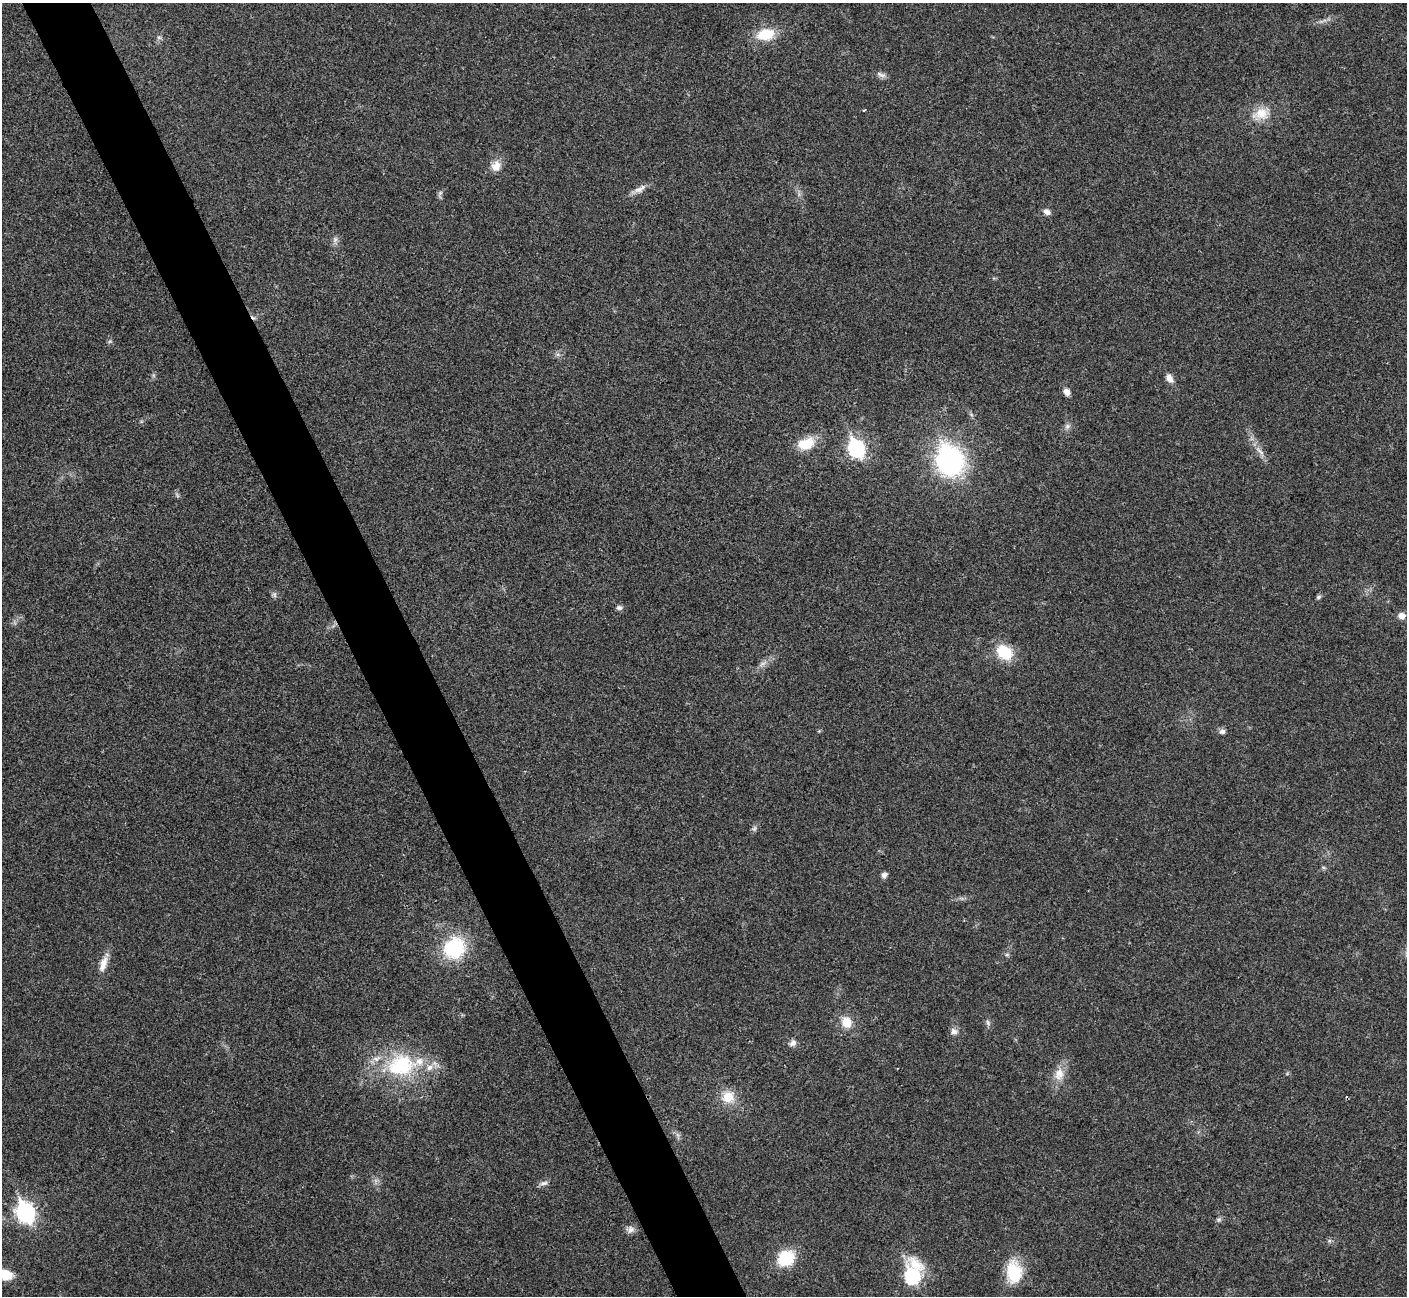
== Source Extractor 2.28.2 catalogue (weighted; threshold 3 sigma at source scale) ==
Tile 11 of 4 x 4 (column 3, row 3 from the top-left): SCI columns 2814-4218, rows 1450-2743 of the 5629 x 5617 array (HDU 1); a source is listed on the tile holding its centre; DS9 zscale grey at full resolution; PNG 1409 x 1298 px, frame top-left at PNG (2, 3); no overlay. Shown black and unused: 5% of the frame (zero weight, under 3 of 4 exposures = <1% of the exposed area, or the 3 px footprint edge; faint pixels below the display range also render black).
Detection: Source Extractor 2.28.2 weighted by HDU 2 'WHT'; one run over the whole footprint, this tile lists its part. Background 0.0221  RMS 0.0053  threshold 0.0239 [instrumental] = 3 sigma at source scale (4.5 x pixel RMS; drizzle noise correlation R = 1.50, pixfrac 1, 0.05/0.05 arcsec/px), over >= 5 px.
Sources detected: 47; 1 cosmic-ray / hot-pixel residue — not listed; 2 inside a brighter listed object's ellipse — not listed separately; the other 44 listed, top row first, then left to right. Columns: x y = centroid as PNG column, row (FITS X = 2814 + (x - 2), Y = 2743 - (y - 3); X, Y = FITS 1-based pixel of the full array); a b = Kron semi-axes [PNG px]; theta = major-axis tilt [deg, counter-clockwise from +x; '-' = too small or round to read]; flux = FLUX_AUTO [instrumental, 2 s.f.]
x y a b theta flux
766 34 15 10 11 17
159 37 7 4 -1 0.93
881 75 15 6 -21 1.9
864 110 3 3 - 0.57
1261 114 23 16 9 10
496 166 15 12 64 5.3
640 189 20 7 29 3.8
440 193 7 4 45 1.1
1047 212 9 6 -29 2.5
335 239 9 6 90 1.8
1169 378 11 7 -56 3.5
1067 392 9 7 -58 3
1067 426 8 6 22 1.7
806 444 24 14 18 12
856 448 9 7 -63 130
1260 451 17 3 -45 2.2
950 461 15 12 -67 180
275 595 7 4 -71 1.1
1318 597 7 5 18 0.99
619 608 8 6 -16 1.6
1402 616 8 7 - 3.4
1004 652 16 12 -40 19
762 664 10 4 30 1.8
1222 731 7 6 - 1.8
754 829 8 5 58 1.2
884 875 7 6 - 2
454 948 22 20 39 37
1007 955 6 4 0 0.84
103 964 23 8 73 5.7
846 1022 13 11 -69 8.1
988 1023 9 5 -64 1.3
954 1031 9 8 - 2.5
793 1043 9 7 28 2.3
401 1065 41 32 17 44
1059 1074 19 13 70 7.2
728 1097 16 14 40 9.4
544 1183 12 5 16 1.9
25 1212 9 8 - 200
1219 1219 7 4 19 1
631 1230 10 8 53 2.5
786 1258 14 12 32 24
1014 1272 23 15 -89 22
5 1275 16 11 -15 9.4
912 1276 13 8 80 72
Isophote crosses this tile's border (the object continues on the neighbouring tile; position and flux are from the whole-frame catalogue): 1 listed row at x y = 5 1275